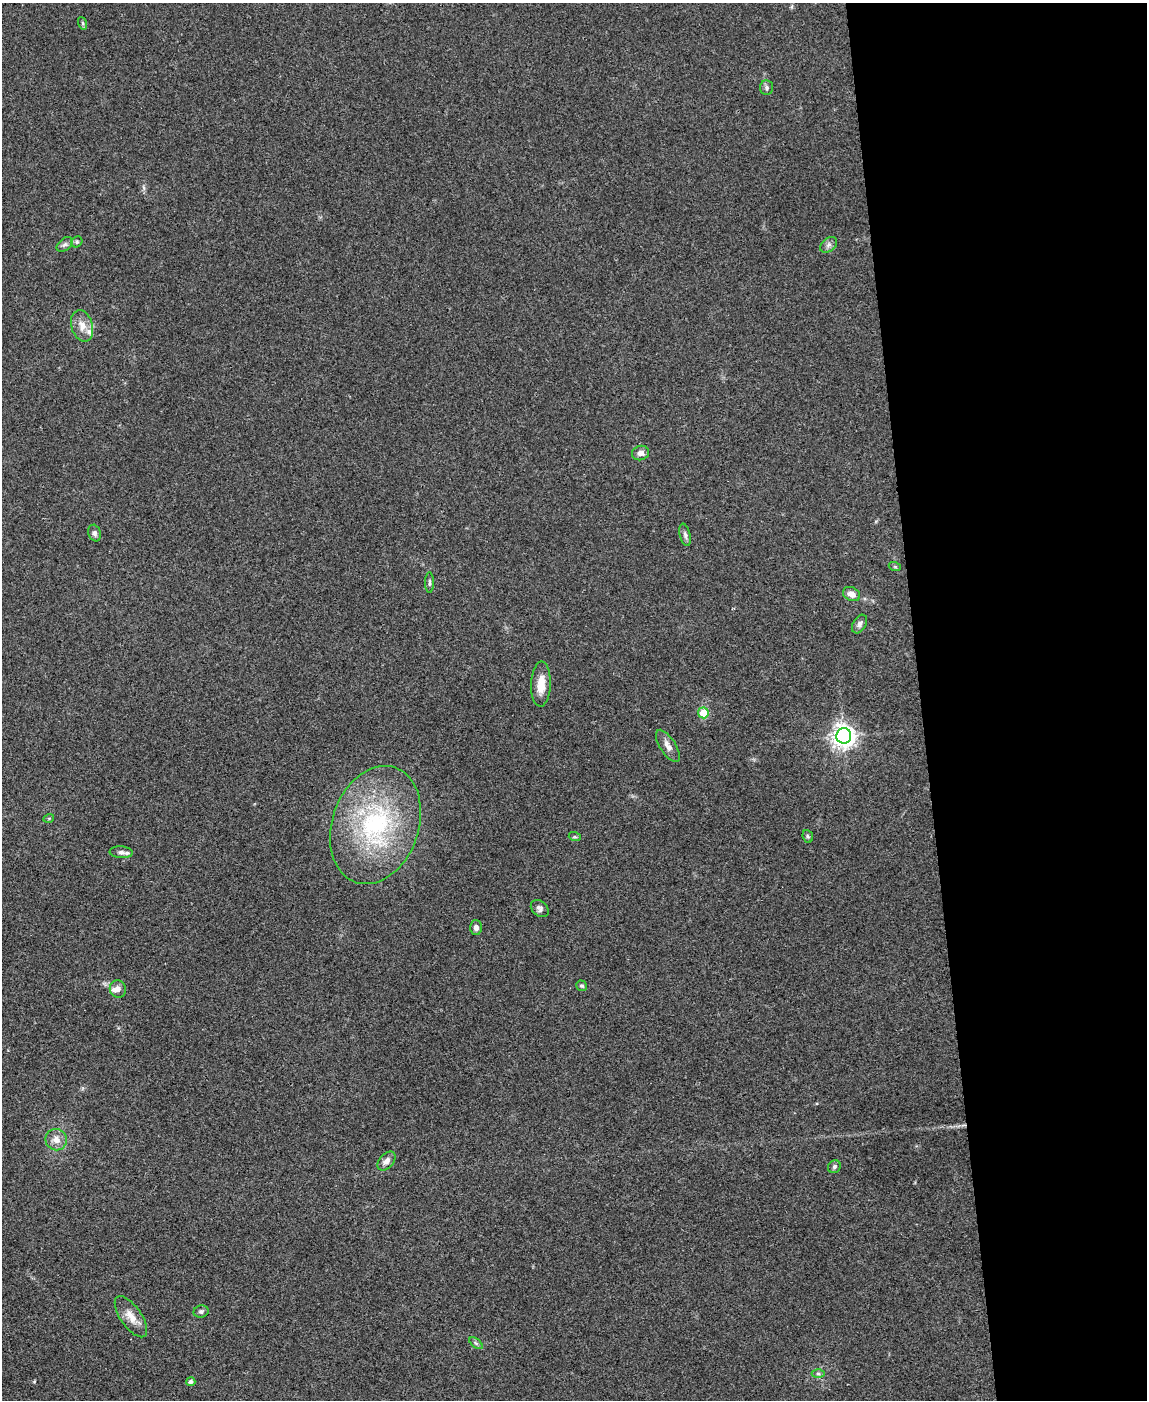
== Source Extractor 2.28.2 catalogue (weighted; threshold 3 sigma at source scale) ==
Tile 8 of 4 x 3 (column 4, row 2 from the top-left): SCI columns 3438-4582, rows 1635-3032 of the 4582 x 4561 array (HDU 1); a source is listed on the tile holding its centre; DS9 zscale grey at full resolution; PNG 1149 x 1402 px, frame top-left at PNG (2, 3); each listed source drawn as its Kron ellipse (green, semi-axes under 4 px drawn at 4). Shown black and unused: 20% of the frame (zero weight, under 3 of 4 exposures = <1% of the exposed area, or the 3 px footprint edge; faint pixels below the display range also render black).
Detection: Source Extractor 2.28.2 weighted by HDU 2 'WHT'; one run over the whole footprint, this tile lists its part. Background 0.0661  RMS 0.0051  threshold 0.0232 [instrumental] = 3 sigma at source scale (4.5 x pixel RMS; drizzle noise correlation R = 1.50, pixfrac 1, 0.05/0.05 arcsec/px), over >= 5 px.
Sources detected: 36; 2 inside a brighter listed object's ellipse — not listed separately; the other 34 listed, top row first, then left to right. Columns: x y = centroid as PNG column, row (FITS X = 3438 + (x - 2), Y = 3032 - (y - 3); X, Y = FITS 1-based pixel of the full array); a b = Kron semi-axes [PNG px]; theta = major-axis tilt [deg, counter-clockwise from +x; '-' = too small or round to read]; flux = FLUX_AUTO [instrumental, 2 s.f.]
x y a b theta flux
82 23 6 4 -70 0.73
767 88 7 6 - 1.3
77 242 6 5 - 0.84
65 244 9 6 39 1.5
829 245 9 6 41 1.8
82 326 16 10 -74 5.4
641 453 8 7 - 2.5
95 533 8 6 -74 1.7
685 535 11 5 -78 1.6
895 567 6 4 -19 0.69
429 583 10 3 90 0.94
852 594 9 6 -27 3.9
859 624 10 6 58 1.9
541 684 22 9 88 7.7
703 713 5 5 - 11
844 736 7 7 - 430
668 746 18 8 -57 3.5
49 818 5 3 - 0.47
375 825 61 43 71 76
808 836 6 5 - 0.8
575 837 6 4 -18 0.71
121 852 11 6 -4 1.9
540 908 10 7 -42 1.8
476 927 7 6 - 1.6
582 986 5 5 - 0.85
118 989 9 8 - 2.3
56 1140 11 10 - 4.5
386 1161 11 7 49 2.7
834 1167 7 6 - 1.1
201 1311 7 6 - 1.3
131 1317 24 10 -55 6.2
476 1343 8 4 -37 1
818 1374 6 4 -1 0.95
191 1382 4 4 - 1.5